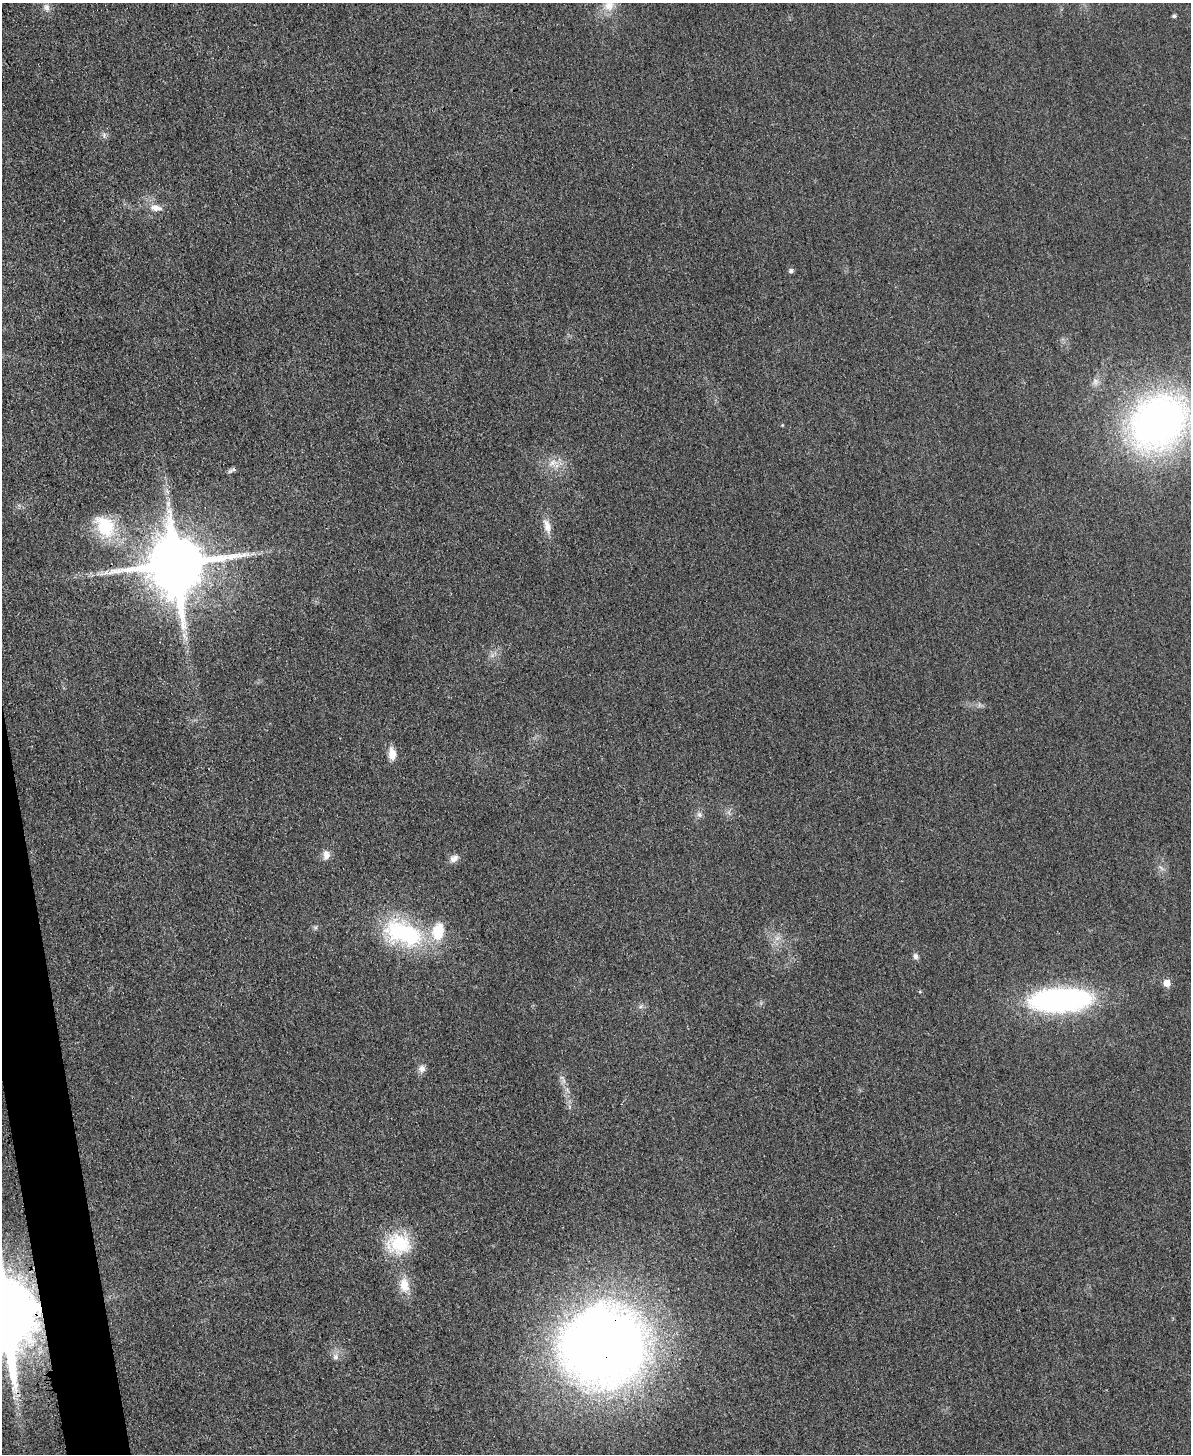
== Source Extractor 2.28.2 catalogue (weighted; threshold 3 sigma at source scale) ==
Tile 7 of 4 x 3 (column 3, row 2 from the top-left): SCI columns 2394-3582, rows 1705-3156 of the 4773 x 4748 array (HDU 1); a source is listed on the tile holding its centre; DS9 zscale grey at full resolution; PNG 1193 x 1456 px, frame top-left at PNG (2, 3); no overlay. Shown black and unused: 2% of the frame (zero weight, under 3 of 4 exposures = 1% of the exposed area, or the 3 px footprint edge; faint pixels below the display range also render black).
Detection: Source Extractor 2.28.2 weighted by HDU 2 'WHT'; one run over the whole footprint, this tile lists its part. Background 0.0307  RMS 0.0059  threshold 0.0266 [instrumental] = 3 sigma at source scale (4.5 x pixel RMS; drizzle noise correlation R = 1.50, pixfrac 1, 0.05/0.05 arcsec/px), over >= 5 px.
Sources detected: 32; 1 inside a brighter object's white glare — not listed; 1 inside a brighter listed object's ellipse — not listed separately; the other 30 listed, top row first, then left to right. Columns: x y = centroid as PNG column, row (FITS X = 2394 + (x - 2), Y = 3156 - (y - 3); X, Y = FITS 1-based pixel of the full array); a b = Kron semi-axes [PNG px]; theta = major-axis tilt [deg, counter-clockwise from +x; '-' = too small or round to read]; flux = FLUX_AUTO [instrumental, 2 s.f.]
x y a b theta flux
609 5 16 14 53 8.9
47 7 10 7 -76 2.7
1174 16 4 4 - 1.3
156 208 16 8 -6 5.2
791 271 6 5 - 1.6
1095 381 9 9 - 3.1
1159 422 71 58 40 260
553 463 13 8 24 5
230 471 9 5 22 1.6
105 526 32 23 -52 29
547 526 18 8 -72 5.9
177 564 19 17 -85 4400
184 636 16 4 -59 2.9
392 754 15 9 -84 6.3
699 814 9 7 -57 2
326 855 14 9 85 4.1
454 858 12 8 28 3.7
315 928 6 5 - 1.2
408 935 47 28 -26 69
777 938 7 5 45 2.1
915 956 8 7 - 2
1167 983 6 6 - 6.4
1060 1000 58 22 3 150
422 1069 9 8 - 3.5
564 1081 7 4 90 1.6
399 1243 33 28 -4 29
404 1285 21 13 -80 9.6
5 1312 21 17 -82 7500
603 1346 86 80 23 570
335 1357 9 8 - 2.7
Overlapping masked pixels (flux is a lower limit): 3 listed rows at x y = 177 564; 5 1312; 603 1346
Isophote crosses this tile's border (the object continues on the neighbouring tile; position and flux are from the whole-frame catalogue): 3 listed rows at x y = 609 5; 1159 422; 5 1312